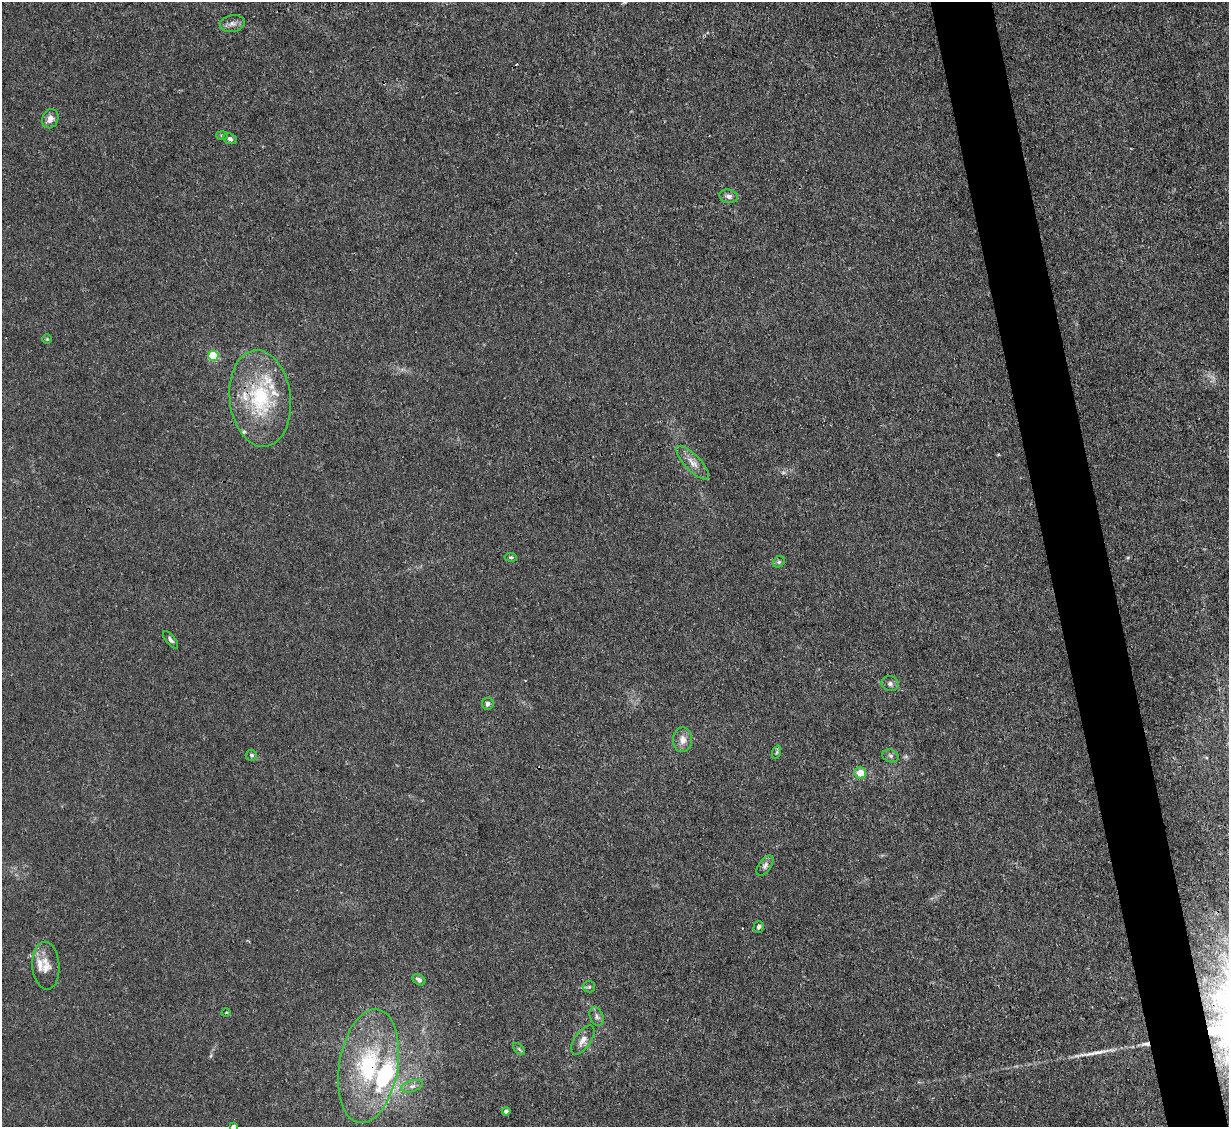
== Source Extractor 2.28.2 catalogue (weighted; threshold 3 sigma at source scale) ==
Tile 6 of 4 x 4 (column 2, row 2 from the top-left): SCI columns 1228-2454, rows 2501-3625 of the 4909 x 4883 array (HDU 1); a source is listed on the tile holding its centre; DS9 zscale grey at full resolution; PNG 1231 x 1129 px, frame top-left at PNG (2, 2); each listed source drawn as its Kron ellipse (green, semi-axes under 4 px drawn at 4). Shown black and unused: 5% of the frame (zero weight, under 3 of 4 exposures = <1% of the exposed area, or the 3 px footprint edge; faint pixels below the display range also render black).
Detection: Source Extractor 2.28.2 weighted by HDU 2 'WHT'; one run over the whole footprint, this tile lists its part. Background 0.0355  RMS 0.003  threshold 0.0133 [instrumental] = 3 sigma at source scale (4.5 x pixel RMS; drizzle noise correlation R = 1.50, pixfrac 1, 0.05/0.05 arcsec/px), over >= 5 px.
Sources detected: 39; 1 cosmic-ray / hot-pixel residue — neither listed nor drawn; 6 inside a brighter listed object's ellipse — not listed separately; the other 32 listed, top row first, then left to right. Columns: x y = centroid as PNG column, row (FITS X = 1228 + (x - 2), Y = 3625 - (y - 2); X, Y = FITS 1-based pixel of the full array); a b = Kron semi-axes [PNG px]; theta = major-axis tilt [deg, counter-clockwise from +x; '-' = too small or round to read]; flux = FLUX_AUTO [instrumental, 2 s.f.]
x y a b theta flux
232 24 12 8 10 1.6
50 119 10 8 69 1.9
222 136 6 4 -2 0.37
230 139 7 5 -19 0.84
729 196 9 6 -10 1.2
47 339 4 4 - 0.31
213 356 5 5 - 17
260 398 48 30 -83 26
693 463 22 8 -46 2.8
511 557 6 4 -6 0.4
779 562 6 5 - 0.55
170 640 10 4 -51 0.81
890 684 9 7 -17 1
488 704 6 6 - 1.1
682 740 12 9 86 2.4
777 752 7 4 71 0.48
251 755 6 5 - 0.6
891 756 8 6 -18 0.82
860 773 6 5 - 4.4
765 866 11 6 54 1.1
759 927 6 5 - 0.77
46 966 24 13 -86 4.1
419 980 7 5 -34 0.97
589 987 6 5 - 0.52
226 1013 4 3 - 0.27
596 1016 9 6 -68 1.1
583 1040 17 8 55 2.3
519 1049 7 4 -45 0.5
369 1066 57 29 81 34
412 1086 11 5 18 1.4
506 1111 4 4 - 0.9
233 1126 4 3 - 0.56
Overlapping masked pixels (flux is a lower limit): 1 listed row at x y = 369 1066
Isophote crosses this tile's border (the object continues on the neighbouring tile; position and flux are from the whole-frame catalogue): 1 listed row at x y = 233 1126